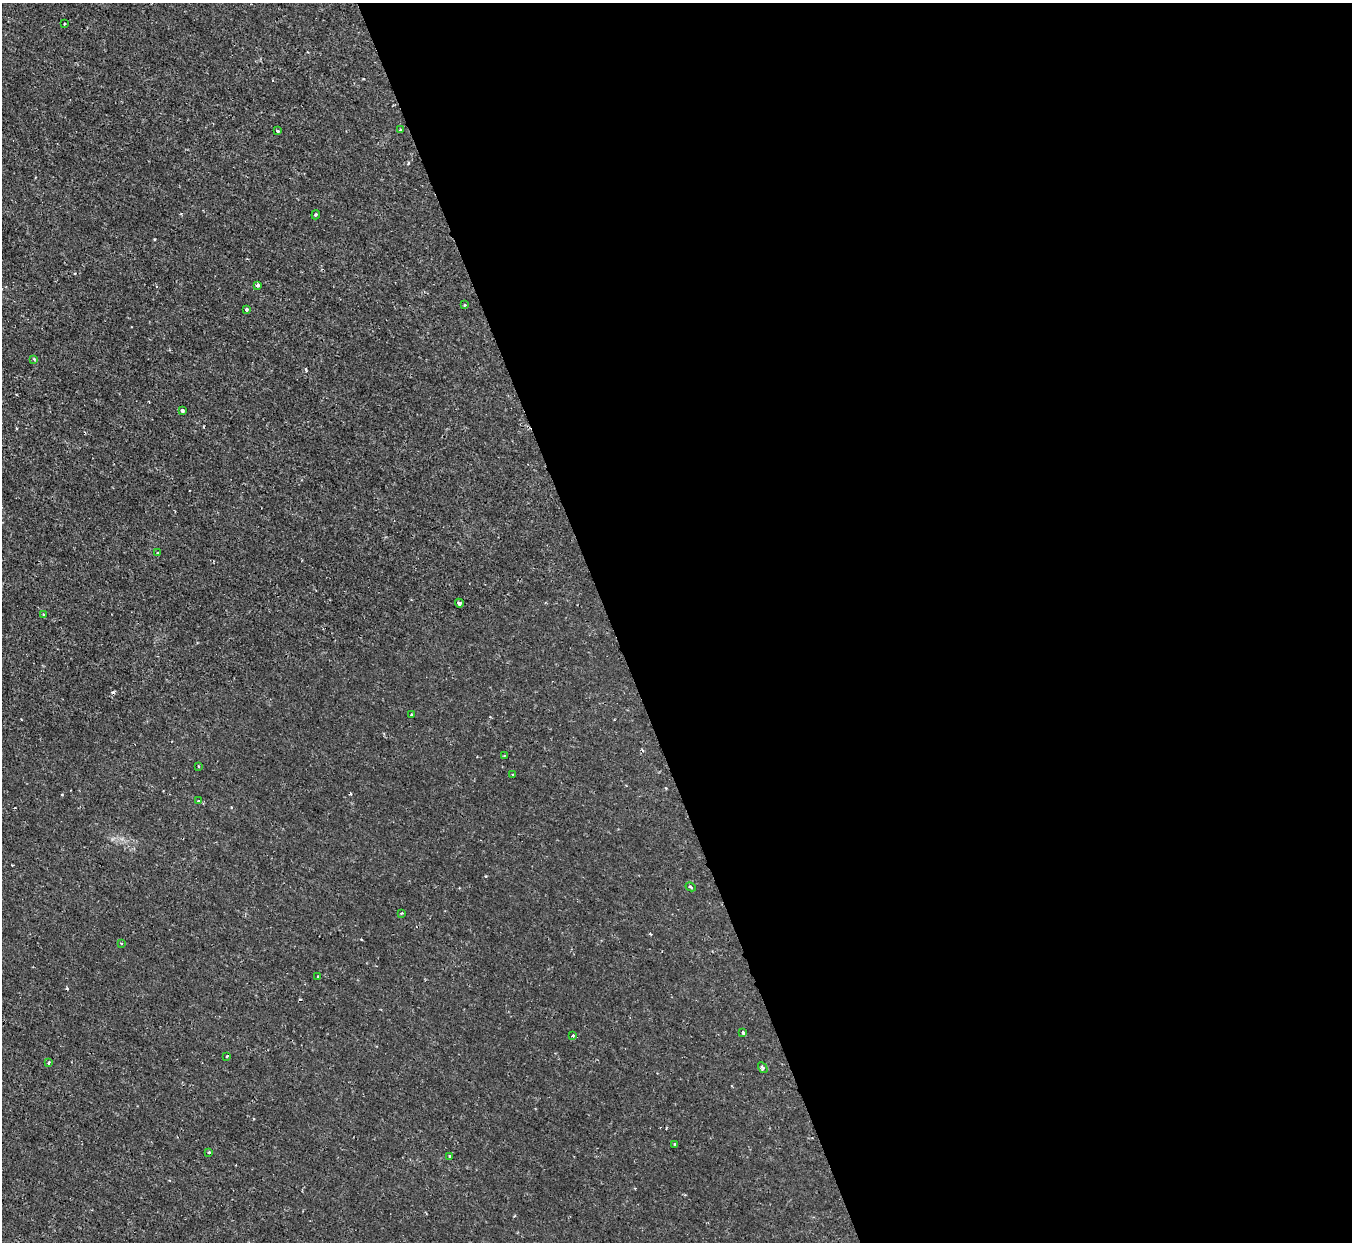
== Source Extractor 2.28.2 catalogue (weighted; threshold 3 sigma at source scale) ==
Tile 8 of 4 x 4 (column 4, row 2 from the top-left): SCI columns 4049-5398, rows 2631-3870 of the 5398 x 5387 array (HDU 1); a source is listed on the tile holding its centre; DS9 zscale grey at full resolution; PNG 1354 x 1244 px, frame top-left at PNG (2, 3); each listed source drawn as its Kron ellipse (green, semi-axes under 4 px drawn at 4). Shown black and unused: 55% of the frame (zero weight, under 2 of 3 exposures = <1% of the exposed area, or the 3 px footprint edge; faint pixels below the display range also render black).
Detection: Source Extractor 2.28.2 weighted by HDU 2 'WHT'; one run over the whole footprint, this tile lists its part. Background 0.0019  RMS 0.0015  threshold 0.00653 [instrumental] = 3 sigma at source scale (4.5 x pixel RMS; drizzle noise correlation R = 1.50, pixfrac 1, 0.05/0.05 arcsec/px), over >= 5 px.
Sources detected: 32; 3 cosmic-ray / hot-pixel residue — neither listed nor drawn; the other 29 listed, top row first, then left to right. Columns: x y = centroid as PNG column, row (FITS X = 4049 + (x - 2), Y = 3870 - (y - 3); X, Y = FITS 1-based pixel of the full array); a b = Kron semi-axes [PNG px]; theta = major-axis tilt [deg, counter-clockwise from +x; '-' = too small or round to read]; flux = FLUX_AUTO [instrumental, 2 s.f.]
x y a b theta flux
64 23 3 2 - 0.13
400 130 3 3 - 0.18
277 131 4 3 - 0.17
316 215 5 3 - 0.18
258 285 3 3 - 0.39
464 305 4 3 - 0.16
246 309 3 3 - 0.28
34 359 4 3 - 0.17
182 410 3 3 - 0.31
158 553 3 2 - 0.15
459 603 4 3 - 0.25
43 615 3 3 - 0.19
411 715 3 3 - 0.33
504 756 4 3 - 0.13
198 766 3 2 - 0.11
513 774 3 2 - 0.12
198 801 3 3 - 0.2
691 887 5 3 - 0.19
401 913 3 3 - 0.12
121 943 3 3 - 0.16
318 976 3 2 - 0.098
743 1032 4 3 - 0.2
573 1035 3 3 - 0.28
227 1056 3 3 - 0.16
48 1063 4 3 - 0.2
763 1068 6 3 -59 0.2
675 1144 3 2 - 0.12
209 1152 4 3 - 0.12
450 1156 3 3 - 0.24